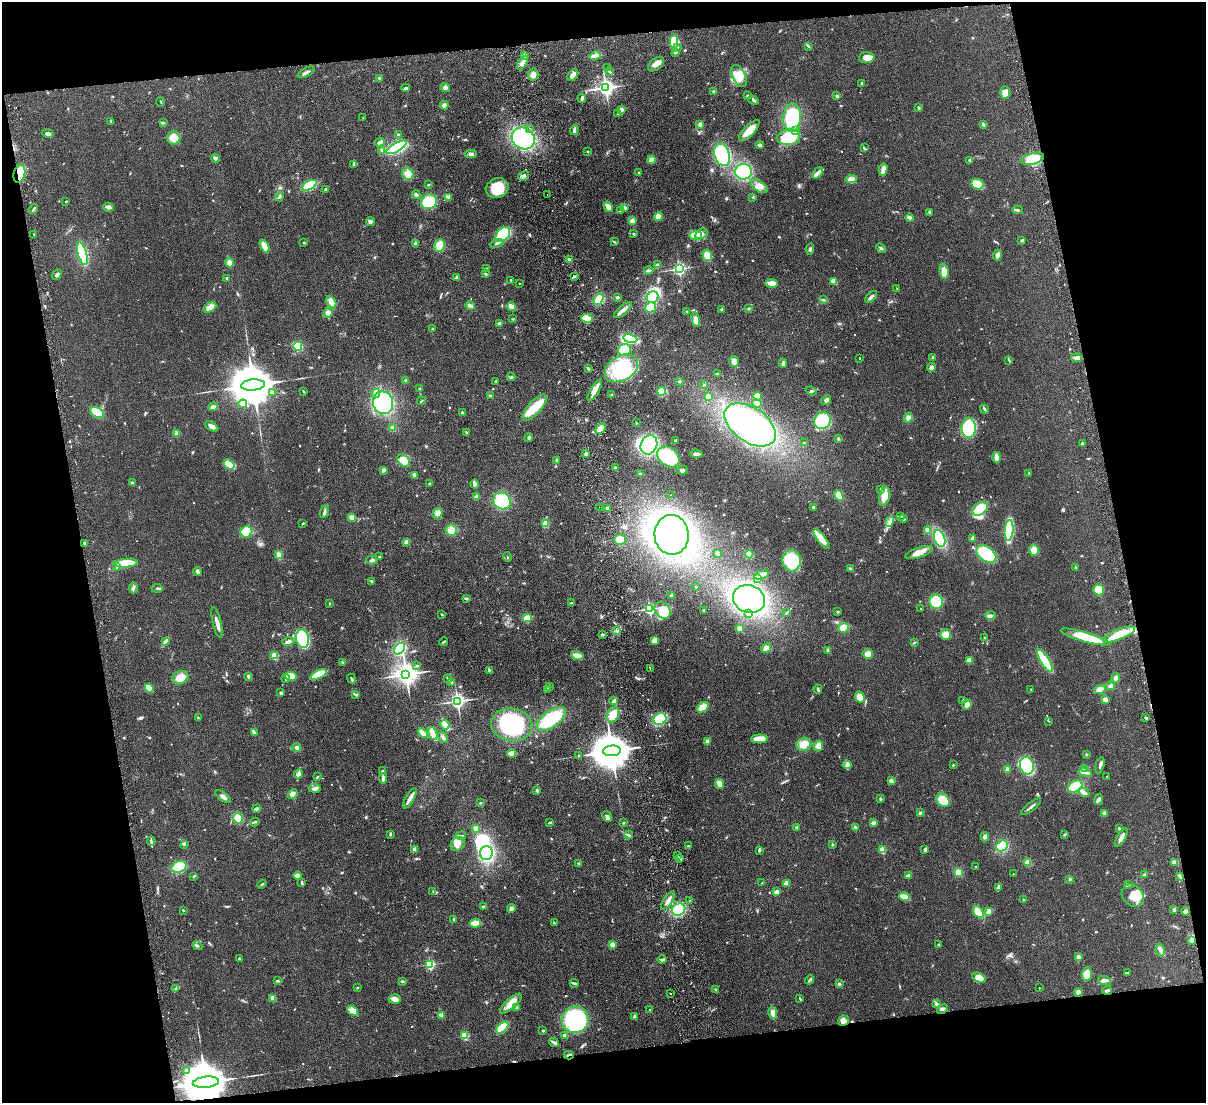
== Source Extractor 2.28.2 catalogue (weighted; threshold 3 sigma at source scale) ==
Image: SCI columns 57-4869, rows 151-4553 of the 4925 x 4814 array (HDU 1 of 3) = the unmasked area's bounding box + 8 px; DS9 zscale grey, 4 x 4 block average (1 PNG px = mean of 4 x 4 image px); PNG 1208 x 1105 px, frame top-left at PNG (2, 2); each listed source drawn as its Kron ellipse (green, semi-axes under 4 px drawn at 4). Shown black and unused: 22% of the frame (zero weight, under 2 of 3 exposures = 3% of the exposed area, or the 3 px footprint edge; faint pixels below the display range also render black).
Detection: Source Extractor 2.28.2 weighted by HDU 2 'WHT'. Background 0.112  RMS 0.0085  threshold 0.038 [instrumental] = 3 sigma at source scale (4.5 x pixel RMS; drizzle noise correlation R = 1.50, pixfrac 1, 0.05/0.05 arcsec/px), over >= 5 px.
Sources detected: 841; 1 too faint to see at this stretch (4 x 4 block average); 16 inside a brighter object's white glare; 7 cosmic-ray / hot-pixel residue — neither listed nor drawn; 12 coinciding with a brighter row at this scale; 34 inside a brighter listed object's ellipse — not listed separately; of the other 771, all 500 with FLUX_AUTO >= 3.3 (the completeness limit of this list) listed and drawn (271 fainter detections not listed), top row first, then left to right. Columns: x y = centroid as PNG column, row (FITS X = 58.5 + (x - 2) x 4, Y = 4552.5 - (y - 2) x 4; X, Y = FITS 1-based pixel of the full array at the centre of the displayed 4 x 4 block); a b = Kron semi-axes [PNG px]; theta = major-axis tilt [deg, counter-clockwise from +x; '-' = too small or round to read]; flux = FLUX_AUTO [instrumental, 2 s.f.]
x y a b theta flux
674 41 7 4 89 82
808 46 3 2 - 4.1
677 47 3 2 - 4.8
675 52 3 2 - 9.8
525 55 3 2 - 6.4
595 56 6 2 15 55
867 58 8 5 3 36
522 63 8 4 59 33
656 64 9 5 40 31
607 67 2 2 - 3.5
609 71 3 2 - 8.8
306 72 9 2 28 15
533 74 6 5 - 27
573 75 7 4 56 30
739 76 12 6 -66 73
379 78 3 2 - 4.4
862 83 4 2 - 4.1
445 87 4 4 - 18
406 88 4 3 - 8
606 88 3 3 - 2600
714 91 3 2 - 7.8
1005 92 6 4 87 22
747 96 2 2 - 3.6
837 96 3 3 - 6.4
582 98 5 2 - 7.5
753 100 5 2 - 9.8
160 102 5 2 - 3.6
444 105 4 3 - 15
919 108 3 2 - 7.8
622 109 3 3 - 14
618 114 3 3 - 5.9
792 117 14 8 85 280
363 118 2 2 - 4.2
111 121 3 3 - 5.3
163 123 2 2 - 4.1
700 124 4 4 - 13
983 124 4 2 - 8
530 128 2 2 - 3.5
574 130 5 3 - 14
749 131 14 5 45 66
796 131 3 3 - 9.3
48 133 5 3 - 16
398 135 3 3 - 7.5
789 137 11 8 4 210
174 138 7 6 - 46
523 138 12 10 -35 470
380 142 5 3 - 18
760 145 4 3 - 14
397 147 11 4 30 350
864 148 3 2 - 6.3
381 150 4 3 - 7.1
588 151 2 2 - 4.3
471 154 6 3 -4 14
722 155 11 7 -71 430
216 158 4 3 - 10
1033 159 12 5 16 120
651 160 4 4 - 28
970 160 4 3 - 7.3
354 164 4 2 - 6.2
883 169 6 3 75 36
743 172 8 7 - 310
639 173 3 2 - 3.7
817 173 6 3 52 20
19 174 9 5 77 110
408 174 6 5 - 46
523 176 6 3 32 17
851 179 6 3 6 28
428 184 3 2 - 5.2
977 184 6 5 - 89
309 185 8 3 27 230
759 186 9 5 -36 31
497 188 12 9 23 120
326 189 3 2 - 9.8
416 195 4 3 - 11
547 195 2 2 - 4.8
280 197 5 3 - 9
448 197 3 2 - 4.2
753 197 2 2 - 3.4
66 201 3 2 - 4.1
429 202 8 7 - 150
108 207 5 3 - 13
608 207 5 3 - 31
625 208 4 3 - 7.4
33 209 5 2 - 11
621 210 2 2 - 5.2
1017 210 5 3 - 8.2
929 212 4 2 - 6.2
658 217 4 4 - 31
910 217 4 3 - 15
370 221 4 3 - 18
632 221 3 3 - 25
634 234 3 2 - 5.6
701 234 7 5 29 28
34 235 3 2 - 3.7
503 235 9 6 48 220
696 235 6 4 6 29
1022 240 4 2 - 6
614 242 3 2 - 4.4
304 243 3 2 - 5.1
415 243 3 2 - 13
497 243 7 2 16 9.3
264 246 7 3 -64 64
439 246 6 5 - 72
881 248 5 3 - 8.4
810 249 5 2 - 8.1
82 254 12 4 -75 290
707 255 6 4 -73 53
997 255 5 3 - 17
569 260 2 2 - 43
230 263 5 4 - 28
657 265 4 3 - 7.2
487 269 2 2 - 5.4
679 269 2 2 - 1200
649 270 4 2 - 7.5
944 271 7 4 -83 42
485 274 3 2 - 5.4
57 275 5 3 - 12
574 276 4 2 - 6.5
227 278 3 2 - 4.1
456 278 4 3 - 10
511 280 3 2 - 5.3
834 282 4 3 - 50
519 283 2 2 - 6.4
772 283 6 4 -4 44
897 289 3 2 - 3.4
617 297 3 2 - 8.6
653 297 6 5 - 130
871 297 7 2 44 17
599 299 6 4 54 130
823 300 4 2 - 4.4
331 302 6 4 -62 49
470 306 5 3 - 14
210 307 7 4 29 46
511 307 5 3 - 45
651 307 5 5 - 110
749 308 3 2 - 4.3
721 309 3 2 - 4.8
623 310 11 3 40 28
687 311 3 2 - 4.6
328 313 5 4 - 23
587 318 6 4 -16 120
513 319 2 2 - 3.3
696 320 7 3 -77 27
499 324 4 3 - 17
433 329 2 2 - 3.8
630 339 7 4 -10 230
298 346 4 4 - 69
624 350 6 6 - 70
932 357 2 2 - 19
860 358 2 2 - 3.3
1077 358 5 3 - 25
1009 360 3 2 - 3.8
734 362 5 4 - 18
783 363 4 3 - 13
588 368 3 2 - 6.7
621 368 18 12 31 300
931 368 4 3 - 20
717 374 3 3 - 7.2
511 377 4 2 - 7
406 381 4 3 - 7.4
496 381 3 2 - 3.8
680 381 3 2 - 5.1
253 385 12 5 5 36000
704 385 3 2 - 3.7
419 388 3 2 - 3.4
595 390 12 4 59 38
303 391 3 2 - 4.2
662 391 4 4 - 74
811 391 6 3 -20 6.8
273 392 2 2 - 5.3
376 394 5 3 - 15
611 395 4 2 - 4.1
490 396 3 2 - 5.3
757 396 4 4 - 48
708 397 3 2 - 41
826 400 5 4 - 18
421 401 5 2 - 3.7
383 403 11 10 - 510
757 403 5 3 - 21
243 404 4 3 - 14
213 407 4 3 - 13
535 408 16 6 48 150
985 409 5 2 - 7.7
97 413 7 4 -31 120
462 413 3 3 - 6.7
908 418 5 4 - 21
822 421 9 8 - 210
636 423 2 2 - 3.6
750 425 29 17 -35 710
212 426 7 4 -30 21
392 428 4 3 - 8.6
969 428 10 7 89 220
600 429 6 3 47 42
466 432 2 2 - 4.1
176 433 3 2 - 4.7
529 438 4 3 - 8
838 439 3 2 - 5.2
675 441 3 2 - 7
804 443 3 2 - 3.8
1082 443 3 2 - 8
649 445 10 8 62 450
586 454 3 3 - 12
696 454 6 2 -2 22
668 457 12 9 -39 250
996 457 5 2 - 52
403 460 7 5 -41 82
556 460 4 3 - 7.1
229 464 6 3 -34 140
615 468 3 3 - 7.3
383 470 3 3 - 11
682 470 6 3 7 13
1029 473 2 2 - 3.9
640 474 4 3 - 7.7
414 475 3 2 - 15
132 483 4 3 - 6.7
430 484 3 3 - 5.5
475 484 4 2 - 34
881 489 3 3 - 6.7
671 495 2 2 - 6.5
839 495 6 4 -62 47
884 496 10 5 74 50
477 497 4 3 - 19
502 501 9 8 - 290
599 507 2 2 - 3.6
813 507 3 2 - 6.3
607 508 3 3 - 10
980 509 9 6 32 130
324 512 7 2 67 11
438 513 5 4 - 31
900 516 4 2 - 3.7
352 517 3 2 - 29
904 519 4 2 - 4.8
889 522 5 3 - 16
303 523 3 2 - 5
545 524 4 4 - 46
451 530 5 5 - 36
927 530 4 3 - 16
1009 530 10 3 86 370
246 532 6 5 - 94
672 535 20 17 -86 1400
972 538 4 2 - 4.7
821 539 12 4 -53 87
940 539 9 5 -70 300
620 540 6 5 - 40
407 542 4 3 - 29
85 543 3 2 - 7
1034 550 6 5 - 48
919 552 14 5 19 49
718 553 3 3 - 12
279 554 4 3 - 12
749 554 4 3 - 50
986 554 11 7 -36 260
379 557 3 2 - 3.7
507 557 4 2 - 5
372 560 5 3 - 11
792 561 11 9 90 260
126 563 11 4 4 170
117 567 3 2 - 8
1076 568 2 2 - 3.6
850 569 3 3 - 6.2
198 571 4 3 - 10
761 575 8 3 16 80
757 579 2 2 - 17
371 581 2 2 - 6.4
696 587 2 2 - 5.9
133 588 5 2 - 9.2
157 588 5 2 - 8.1
1099 590 5 5 - 59
671 595 2 2 - 5
466 598 3 2 - 5.2
749 599 16 13 -20 1000
936 602 7 6 - 140
329 603 3 2 - 4.1
571 603 3 2 - 4.1
650 609 2 2 - 940
921 609 2 2 - 4.2
662 610 9 7 -50 91
704 610 2 2 - 8.5
838 612 3 2 - 4.8
786 613 3 2 - 4.7
748 614 3 2 - 5.3
442 615 2 2 - 5
991 616 5 3 - 12
527 618 4 3 - 97
217 623 16 3 -77 35
740 628 3 3 - 19
844 628 5 4 - 86
617 631 2 2 - 4.8
602 634 2 2 - 36
1119 634 17 5 22 140
946 635 5 5 - 45
1085 637 25 5 -16 190
984 638 2 2 - 7.2
303 639 9 6 -78 280
655 640 4 3 - 48
165 642 4 2 - 8.1
288 642 6 3 17 20
443 642 4 2 - 6.1
914 643 3 2 - 5.7
766 648 5 4 - 31
400 649 7 4 51 220
828 650 4 3 - 12
868 654 5 5 - 25
274 655 2 2 - 280
577 655 6 3 -14 29
969 661 4 3 - 49
1045 661 13 4 -58 300
343 662 2 2 - 3.4
417 665 2 2 - 13
650 668 2 2 - 5.2
489 670 3 2 - 5.7
318 674 9 3 25 190
406 674 4 3 - 4800
248 676 3 2 - 9.1
291 676 6 4 -12 77
180 678 8 6 21 56
286 678 4 3 - 9.3
1116 678 5 3 - 20
351 679 5 2 - 7
448 679 3 2 - 4
452 682 3 2 - 3.8
549 686 3 2 - 4.6
1111 686 4 3 - 13
149 688 5 2 - 89
547 689 3 2 - 7.7
818 689 4 2 - 8.4
1031 689 2 2 - 7.3
1100 689 6 4 17 34
281 693 2 2 - 17
356 695 3 2 - 8.6
860 697 5 4 - 40
963 700 3 2 - 4.1
1105 700 4 3 - 21
457 701 3 2 - 1900
614 701 4 2 - 15
967 704 5 4 - 23
703 707 6 4 37 61
613 715 8 5 70 81
198 718 3 2 - 4.3
1146 718 3 2 - 6.2
551 719 16 8 36 220
660 719 6 5 - 170
1049 721 2 2 - 3.6
445 725 5 3 - 48
512 725 20 16 -9 420
255 733 4 2 - 13
423 733 6 2 -45 58
433 733 6 2 -70 110
443 737 6 2 -59 8.6
759 739 8 4 -1 91
708 742 3 3 - 19
804 744 7 6 - 51
818 746 5 5 - 30
297 748 4 3 - 14
612 751 9 5 5 24000
512 753 4 3 - 50
1086 754 2 2 - 19
579 756 2 2 - 3.8
847 765 4 4 - 14
953 765 2 2 - 13
1100 765 8 3 76 14
1027 766 9 7 -76 270
1007 769 4 3 - 16
1085 769 3 2 - 4.4
383 771 3 2 - 5.3
1085 773 7 3 -10 13
299 774 5 4 - 16
1107 776 2 2 - 3.8
317 777 3 2 - 6.4
383 778 5 3 - 20
891 781 4 3 - 9.8
719 784 5 4 - 30
1075 787 8 5 27 150
315 788 6 4 -3 17
537 790 3 2 - 5.2
1084 792 6 3 -30 22
292 794 5 4 - 27
223 797 9 3 -37 16
410 798 11 2 60 39
880 799 3 2 - 5.6
1099 799 5 4 - 15
943 800 7 5 -50 78
480 803 2 2 - 4.4
1031 807 12 2 38 15
257 809 4 2 - 20
920 813 3 2 - 5.6
1104 814 4 4 - 13
607 816 5 3 - 16
238 818 5 5 - 76
255 822 4 2 - 7
550 823 3 2 - 6.4
624 823 2 2 - 5.4
873 823 3 2 - 17
796 827 3 2 - 4.4
855 827 3 3 - 7.5
475 828 4 3 - 15
1119 828 3 3 - 4.9
390 834 3 2 - 8.9
629 835 4 2 - 8.4
1064 835 4 2 - 4.3
461 836 5 2 - 5.4
985 837 4 4 - 13
1121 838 10 3 60 29
151 841 4 2 - 7.5
185 844 3 2 - 3.3
458 844 8 6 41 35
833 844 2 2 - 3.8
688 846 3 2 - 3.6
1002 846 6 5 - 140
415 849 4 3 - 14
925 849 4 2 - 9.2
759 850 4 2 - 7.1
882 850 2 2 - 220
486 853 7 6 - 320
678 855 2 2 - 5
680 858 3 3 - 8.2
1027 862 4 4 - 30
1175 862 4 3 - 24
578 863 2 2 - 4.3
975 866 2 2 - 4.4
179 867 8 5 18 140
958 872 4 3 - 60
1013 874 2 2 - 5.3
298 875 4 3 - 20
1144 875 3 2 - 7.6
194 876 3 2 - 8.3
908 876 4 2 - 21
1180 876 3 3 - 8.7
1070 879 3 2 - 6.6
302 882 4 2 - 6.1
762 883 3 2 - 3.7
787 883 4 3 - 38
262 884 5 2 - 5.8
1128 884 3 2 - 6.2
998 887 4 2 - 17
433 891 3 2 - 3.8
776 892 3 3 - 18
1133 896 12 10 -45 64
904 897 5 3 - 85
689 900 2 2 - 6.8
1024 900 2 2 - 3.4
668 901 11 3 54 23
483 907 4 2 - 6
511 908 4 4 - 14
183 910 3 2 - 3.7
679 910 7 6 - 200
1174 910 4 3 - 11
989 911 4 3 - 22
1185 911 4 3 - 22
978 912 7 4 -52 92
454 919 3 2 - 5.6
475 923 5 3 - 88
554 923 3 2 - 3.6
1191 941 3 2 - 11
938 944 3 2 - 3.6
612 945 4 3 - 16
198 946 5 2 - 6.2
1160 950 6 4 -80 16
1078 957 3 3 - 14
239 958 2 2 - 6.9
662 959 4 3 - 11
430 964 2 2 - 560
1127 972 3 2 - 3.5
1087 974 7 5 89 48
979 978 7 4 -26 63
809 980 5 2 - 7
277 981 4 2 - 4.5
402 981 3 2 - 5
1104 981 6 4 -6 17
574 983 4 2 - 12
839 984 3 2 - 5.1
176 988 3 2 - 5.3
357 988 3 2 - 3.7
1039 988 2 2 - 5.5
715 990 2 2 - 4.1
1107 990 5 3 - 11
1078 992 4 4 - 19
670 994 2 2 - 6.3
273 998 2 2 - 28
800 998 2 2 - 3.3
395 999 6 5 - 31
511 1004 13 5 42 55
936 1004 3 3 - 12
517 1007 3 2 - 3.9
650 1009 4 2 - 4.3
942 1009 6 3 31 11
353 1011 6 4 -30 58
773 1013 6 4 -78 29
441 1015 4 2 - 8.4
635 1016 2 2 - 57
575 1020 13 13 - 590
844 1021 6 5 - 28
502 1028 7 3 44 140
543 1031 3 2 - 5.2
465 1036 2 2 - 290
565 1036 3 3 - 23
554 1042 5 2 - 18
569 1055 5 2 - 6.7
186 1070 3 2 - 3.6
206 1082 13 5 7 41000
Overlapping masked pixels (flux is a lower limit): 4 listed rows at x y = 19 174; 844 1021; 569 1055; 206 1082
Diffuse or blended objects may show on this block-average render without a row.